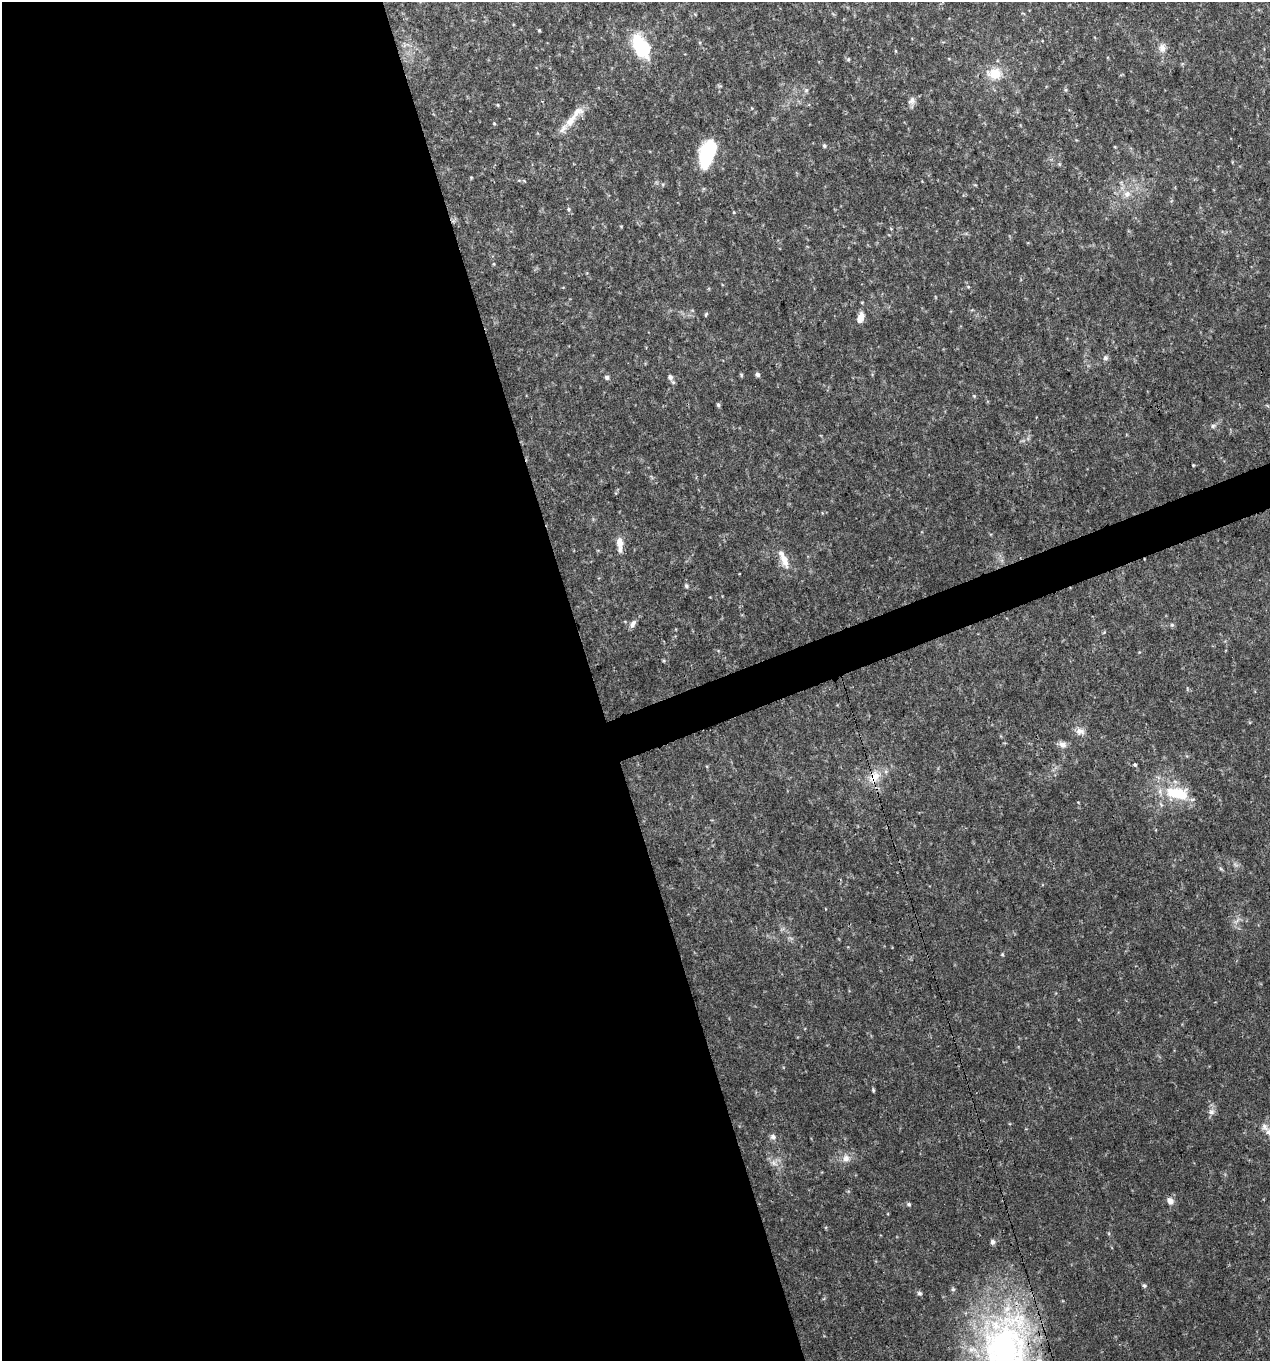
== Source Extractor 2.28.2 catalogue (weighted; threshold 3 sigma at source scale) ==
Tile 9 of 4 x 4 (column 1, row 3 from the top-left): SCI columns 124-1391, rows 1361-2719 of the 5270 x 5440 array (HDU 1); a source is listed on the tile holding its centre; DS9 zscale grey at full resolution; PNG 1272 x 1363 px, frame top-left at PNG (2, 2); no overlay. Shown black and unused: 48% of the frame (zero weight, under 3 of 4 exposures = <1% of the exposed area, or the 3 px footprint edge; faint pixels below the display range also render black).
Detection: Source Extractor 2.28.2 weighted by HDU 2 'WHT'; one run over the whole footprint, this tile lists its part. Background 0.03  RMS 0.0037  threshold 0.0167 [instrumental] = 3 sigma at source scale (4.5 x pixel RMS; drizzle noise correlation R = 1.50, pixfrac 1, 0.0396/0.0396 arcsec/px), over >= 5 px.
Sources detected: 51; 2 inside a brighter listed object's ellipse — not listed separately; the other 49 listed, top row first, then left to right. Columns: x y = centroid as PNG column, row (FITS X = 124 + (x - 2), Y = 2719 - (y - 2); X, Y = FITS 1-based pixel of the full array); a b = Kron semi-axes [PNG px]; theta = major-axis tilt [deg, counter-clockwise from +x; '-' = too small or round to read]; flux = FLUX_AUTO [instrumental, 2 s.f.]
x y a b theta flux
539 30 4 4 - 0.37
641 46 25 14 -57 21
1162 48 12 9 -84 2.2
848 59 5 4 - 0.49
995 74 19 14 -4 7.2
806 90 6 5 - 0.71
912 101 11 8 39 1.8
498 105 5 3 - 0.34
574 117 42 9 50 6.8
494 123 4 4 - 0.35
824 146 5 4 - 0.55
707 154 28 14 71 25
1059 164 5 5 - 0.41
471 177 5 3 - 0.32
1127 194 10 9 - 2.6
568 209 5 4 - 0.5
494 264 5 3 - 0.33
706 315 6 3 71 0.43
861 317 12 7 74 3.3
1105 358 7 6 - 0.9
758 375 5 5 - 0.98
607 377 6 6 - 0.75
670 377 7 6 - 1.3
974 396 4 4 - 0.39
718 405 6 4 -62 0.6
1213 426 6 5 - 0.73
1193 465 4 3 - 0.29
620 543 14 9 -89 2.9
784 560 24 9 -68 4.6
686 586 6 5 - 0.72
633 624 11 6 58 1.5
1172 625 5 5 - 0.59
1080 731 13 8 -15 2.2
1062 745 11 8 -31 1.8
1135 765 5 4 - 0.54
874 777 21 13 57 6
1177 793 35 16 -13 15
873 1090 5 4 - 0.46
1211 1112 8 8 - 1.5
1265 1127 12 7 -43 1.9
773 1137 7 6 - 1.3
846 1158 11 10 - 2.5
774 1163 8 5 -60 1.4
1170 1201 8 7 - 2.1
909 1204 6 4 -3 0.62
993 1242 6 5 - 1.2
1144 1286 5 5 - 0.68
920 1293 6 5 - 0.72
1006 1349 105 59 -89 130
Overlapping masked pixels (flux is a lower limit): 2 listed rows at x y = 874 777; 1006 1349
Isophote crosses this tile's border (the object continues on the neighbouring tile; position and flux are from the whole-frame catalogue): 2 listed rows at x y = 641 46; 1006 1349